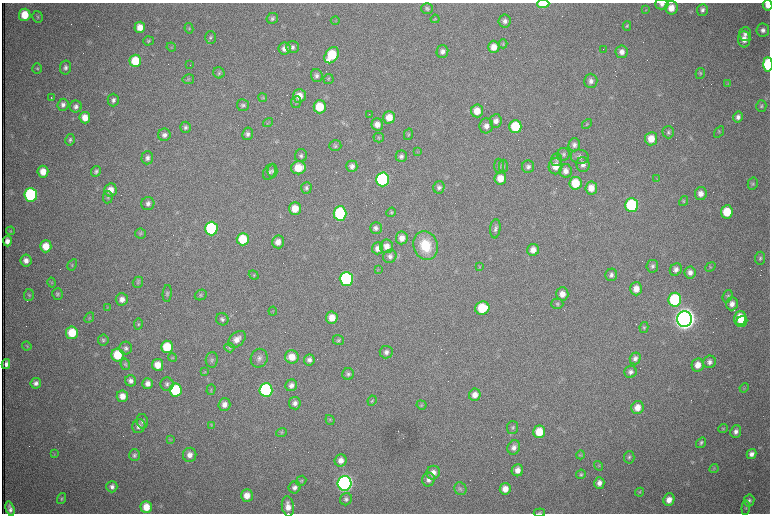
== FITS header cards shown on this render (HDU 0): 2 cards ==
NAXIS1  =                 1536 /fastest changing axis
NAXIS2  =                 1023 /next to fastest changing axis

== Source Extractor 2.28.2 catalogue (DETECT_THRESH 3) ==
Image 1536 x 1023 px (HDU 0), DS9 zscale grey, zoomed out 1/2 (1 PNG px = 2 x 2 image px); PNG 772 x 516 px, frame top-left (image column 1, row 1022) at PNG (2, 3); each listed source drawn as its Kron ellipse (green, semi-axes under 4 px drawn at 4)
Background 979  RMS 15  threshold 45.3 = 3 sigma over >= 5 px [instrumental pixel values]
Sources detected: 320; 74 cannot appear on this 1/2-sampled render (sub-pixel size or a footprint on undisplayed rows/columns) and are neither listed nor drawn; the other 246 listed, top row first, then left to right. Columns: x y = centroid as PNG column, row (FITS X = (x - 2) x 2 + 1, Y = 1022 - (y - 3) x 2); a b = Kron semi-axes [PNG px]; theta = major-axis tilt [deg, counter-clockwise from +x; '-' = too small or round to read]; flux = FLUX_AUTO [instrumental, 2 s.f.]
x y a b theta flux
543 4 6 4 2 1.1e+05
662 4 7 5 -1 1.1e+04
768 5 5 5 - 2.5e+04
427 8 6 5 - 6.8e+03
671 8 6 6 - 3.6e+04
646 10 3 3 - 2.4e+03
702 10 6 5 - 9.7e+03
25 15 6 6 - 6.7e+04
37 17 6 5 - 5.1e+03
272 18 6 5 - 7.6e+03
435 19 4 3 - 2.5e+03
335 20 4 3 - 2.5e+03
505 21 6 6 - 1.2e+04
627 26 5 4 - 3.8e+03
140 27 6 5 - 3.3e+04
189 28 5 4 - 4.0e+03
763 30 7 6 - 1.3e+04
745 34 7 6 - 1.2e+04
210 37 6 5 - 7.1e+03
744 39 8 6 90 2.6e+04
148 41 5 4 - 5.5e+03
503 44 4 4 - 3.3e+03
171 47 5 3 - 3.5e+03
292 47 6 6 - 1.0e+04
494 47 6 5 - 3.0e+04
284 48 6 6 - 1.9e+04
603 49 2 1 - 2.1e+03
442 52 6 6 - 1.3e+04
621 52 6 6 - 1.8e+04
332 55 9 6 55 1.3e+05
135 61 6 6 - 9.0e+04
768 64 7 4 -86 2.4e+05
190 65 2 1 - 9.9e+04
37 68 5 5 - 5.0e+03
65 68 7 5 79 1.1e+04
219 73 6 5 - 6.0e+03
700 73 5 4 - 4.9e+03
317 76 6 6 - 1.1e+04
188 79 6 5 - 5.0e+03
328 79 5 5 - 4.0e+03
591 81 7 7 - 1.5e+04
727 83 3 2 - 2.0e+03
299 96 7 6 - 3.4e+04
51 97 2 1 - 5.9e+03
263 98 4 4 - 3.6e+03
113 100 6 5 - 1.1e+04
296 102 6 5 - 6.3e+03
63 105 6 5 - 1.2e+04
243 105 6 6 - 7.7e+03
76 106 6 6 - 1.2e+04
761 106 6 5 - 6.5e+03
320 107 6 6 - 9.6e+04
477 111 6 6 - 4.4e+04
369 114 2 1 - 9.4e+02
389 117 6 5 - 4.4e+04
738 117 5 5 - 1.2e+04
85 118 6 5 - 3.0e+04
496 121 6 6 - 1.8e+04
268 122 5 2 - 2.3e+03
377 124 6 5 - 2.4e+04
587 124 5 4 - 4.1e+03
486 126 7 7 - 1.8e+04
185 127 5 5 - 7.7e+03
515 127 6 6 - 1.4e+05
668 132 6 6 - 7.8e+03
719 132 6 3 57 3.0e+03
248 134 6 5 - 1.1e+04
408 134 6 4 76 4.1e+03
164 135 6 6 - 1.2e+04
379 138 5 4 - 4.0e+03
651 139 6 6 - 4.5e+04
70 140 6 5 - 6.7e+03
574 145 6 6 - 1.1e+04
335 146 6 5 - 6.1e+03
417 152 3 3 - 3.0e+03
564 154 6 6 - 7.5e+03
301 156 6 6 - 9.3e+03
401 156 6 5 - 1.1e+04
580 157 9 7 -12 1.4e+04
147 158 6 6 - 1.3e+04
556 159 6 5 - 7.9e+03
583 165 7 6 - 1.6e+04
352 166 6 5 - 1.3e+04
499 166 7 5 -87 7.4e+03
503 166 6 4 -88 6.3e+03
555 166 8 7 - 3.4e+04
528 167 6 6 - 9.9e+03
298 168 7 6 - 7.4e+04
96 171 5 4 - 6.7e+03
272 171 7 5 85 6.8e+03
566 171 7 6 - 2.0e+04
43 172 6 5 - 3.7e+04
269 172 8 6 62 8.4e+03
500 178 6 6 - 4.4e+04
383 179 7 6 - 4.9e+05
657 179 4 2 - 2.4e+03
575 183 6 6 - 8.6e+04
753 184 6 5 - 5.6e+03
439 187 6 5 - 9.9e+03
306 188 6 5 - 7.0e+03
591 188 6 6 - 3.6e+04
110 190 6 6 - 3.5e+04
701 194 6 6 - 2.1e+04
31 195 7 6 - 3.8e+05
108 197 6 5 - 5.6e+03
684 201 5 4 - 4.2e+03
148 203 7 6 - 1.4e+04
632 205 7 6 - 2.7e+05
295 208 6 6 - 4.9e+04
391 212 5 4 - 3.8e+03
727 212 6 6 - 8.7e+04
340 213 7 6 - 2.8e+05
211 228 7 6 - 3.0e+05
376 228 6 6 - 1.0e+04
495 229 9 5 83 9.6e+03
10 231 4 4 - 3.0e+03
140 233 5 5 - 5.0e+03
402 238 6 6 - 2.6e+04
243 239 6 6 - 1.1e+05
7 241 5 4 - 1.8e+04
278 242 6 6 - 2.4e+04
426 245 15 12 -72 1.2e+05
46 246 6 5 - 5.1e+04
386 246 7 6 - 2.4e+04
378 248 6 5 - 1.9e+04
533 250 6 6 - 2.4e+04
390 256 7 6 - 1.2e+04
760 258 6 5 - 7.1e+03
26 261 6 5 - 1.8e+04
72 265 6 3 59 3.8e+03
652 266 6 6 - 9.0e+03
479 267 4 3 - 3.0e+03
710 267 5 4 - 3.9e+03
378 270 3 2 - 1.8e+03
676 270 6 5 - 1.4e+04
690 272 6 5 - 1.7e+04
254 275 5 4 - 4.1e+03
611 275 6 6 - 1.1e+04
346 279 7 6 - 4.5e+05
138 282 5 5 - 5.4e+03
51 283 5 3 - 3.5e+03
636 289 6 6 - 3.0e+04
58 294 6 5 - 6.2e+03
167 294 8 4 85 6.6e+03
562 294 6 6 - 2.7e+04
29 295 6 5 - 5.3e+03
201 295 6 5 - 5.8e+03
728 296 6 5 - 6.0e+03
122 299 6 6 - 1.9e+04
675 300 7 6 - 2.8e+05
557 304 6 5 - 6.2e+03
732 304 6 5 - 1.7e+04
107 308 4 2 - 2.0e+03
482 308 7 6 - 1.2e+05
273 311 4 2 - 2.1e+03
89 318 6 4 47 4.0e+03
332 318 6 5 - 3.9e+04
740 318 7 6 - 8.2e+04
222 319 6 6 - 9.0e+03
685 319 8 7 - 4.6e+06
742 322 6 5 - 5.3e+04
138 324 5 4 - 4.6e+03
644 328 5 4 - 4.6e+03
72 333 6 6 - 8.6e+04
237 339 10 6 42 2.5e+04
103 340 5 5 - 6.2e+03
338 340 6 5 - 5.2e+03
27 346 5 3 - 3.0e+03
167 347 6 6 - 9.4e+04
126 348 6 6 - 9.3e+03
229 348 5 4 - 4.5e+03
386 352 6 6 - 1.3e+04
117 355 6 6 - 9.7e+04
172 357 4 4 - 3.4e+03
292 357 7 6 - 3.9e+04
259 358 9 8 - 1.5e+04
635 358 6 5 - 1.3e+04
212 360 8 6 86 9.1e+03
309 360 5 5 - 1.2e+04
709 362 6 6 - 1.4e+04
6 364 5 4 - 1.3e+04
125 364 6 4 -80 4.9e+03
158 365 6 5 - 3.9e+04
698 365 6 6 - 3.1e+04
205 372 4 3 - 2.3e+03
630 372 6 6 - 1.2e+04
348 374 6 5 - 8.1e+03
131 381 5 5 - 1.3e+04
36 383 5 5 - 1.2e+04
148 384 5 5 - 1.9e+04
167 384 7 6 - 9.2e+03
291 385 6 5 - 1.4e+04
744 388 5 2 - 2.6e+03
175 390 6 6 - 2.0e+05
211 390 5 2 - 2.6e+03
266 390 7 6 - 3.7e+05
475 395 6 5 - 2.3e+04
122 396 6 5 - 2.7e+04
372 401 5 4 - 3.9e+03
295 403 6 6 - 1.4e+04
224 404 6 6 - 1.9e+04
422 405 5 4 - 4.1e+03
637 407 6 6 - 3.2e+04
330 420 5 3 - 3.8e+03
142 421 7 5 -76 9.8e+03
211 425 4 3 - 2.8e+03
139 426 7 6 - 1.4e+04
513 427 6 5 - 6.9e+03
723 429 4 4 - 3.8e+03
281 432 6 4 20 5.0e+03
539 432 6 6 - 7.1e+04
736 432 6 5 - 1.4e+04
171 440 3 3 - 2.5e+03
701 443 6 4 55 6.2e+03
514 447 7 6 - 1.6e+04
54 454 4 3 - 3.0e+03
751 454 5 4 - 1.5e+04
134 455 6 5 - 8.4e+03
190 455 7 7 - 2.0e+04
580 455 4 4 - 4.0e+03
629 457 6 5 - 7.2e+03
341 460 6 6 - 2.1e+04
599 466 5 4 - 3.6e+03
714 468 5 4 - 3.3e+03
517 470 6 5 - 2.4e+04
433 473 7 6 - 2.5e+04
581 474 5 4 - 5.4e+03
428 480 7 6 - 1.4e+04
301 481 5 4 - 5.0e+03
344 483 7 7 - 1.6e+06
599 483 6 5 - 1.7e+04
112 487 6 5 - 1.3e+04
295 487 6 5 - 1.2e+04
460 489 6 6 - 8.7e+03
505 489 6 5 - 2.9e+04
640 492 4 4 - 4.0e+03
247 495 6 6 - 3.0e+04
62 499 6 4 73 4.9e+03
346 499 6 6 - 8.9e+03
669 500 6 5 - 2.8e+04
749 500 6 5 - 7.8e+03
288 506 10 6 -81 2.8e+04
146 507 6 6 - 4.9e+04
746 508 7 3 86 4.2e+03
10 509 7 4 -74 1.5e+04
539 513 6 4 5 4.6e+03
At the frame edge (FLAGS 8, measured only in part): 5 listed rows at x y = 543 4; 662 4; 768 5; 768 64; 539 513
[74 sub-pixel or undisplayed-footprint detections neither listed nor drawn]